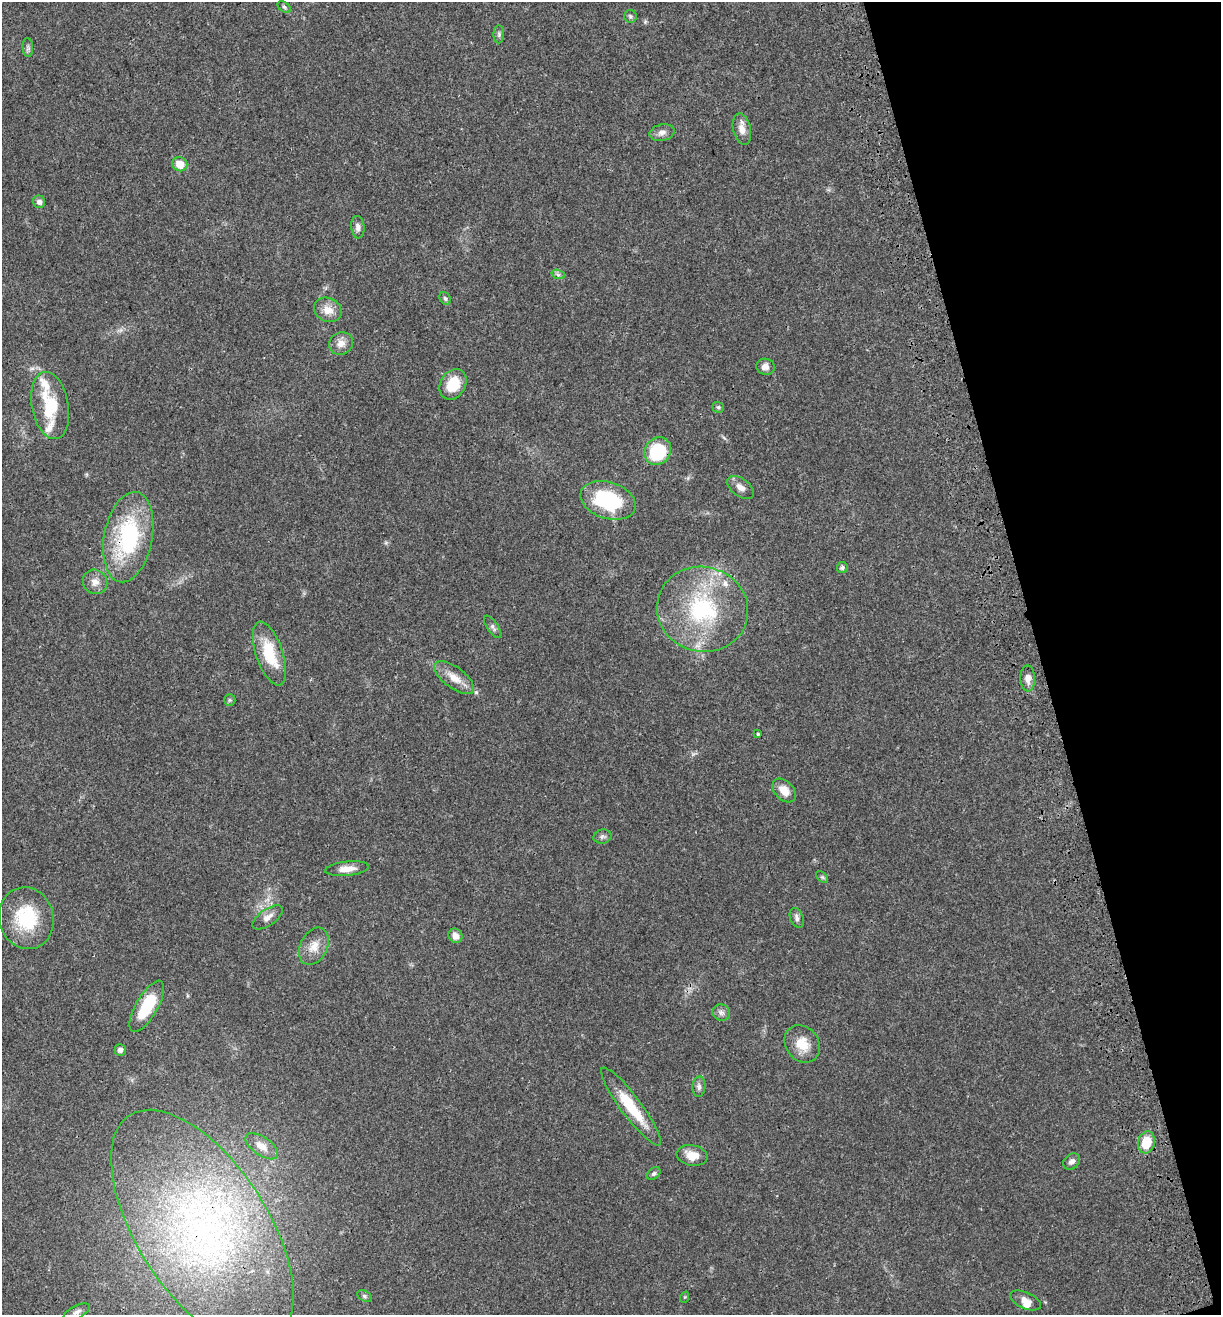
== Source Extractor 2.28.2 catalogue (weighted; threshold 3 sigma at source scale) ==
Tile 12 of 4 x 4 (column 4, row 3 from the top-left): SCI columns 3893-5111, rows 1427-2739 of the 5296 x 5479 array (HDU 1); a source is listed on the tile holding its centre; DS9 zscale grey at full resolution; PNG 1223 x 1317 px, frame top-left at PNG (2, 2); each listed source drawn as its Kron ellipse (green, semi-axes under 4 px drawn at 4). Shown black and unused: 15% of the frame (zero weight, under 3 of 4 exposures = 9% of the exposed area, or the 3 px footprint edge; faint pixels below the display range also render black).
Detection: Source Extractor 2.28.2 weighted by HDU 2 'WHT'; one run over the whole footprint, this tile lists its part. Background 0.0359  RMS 0.0032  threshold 0.0144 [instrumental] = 3 sigma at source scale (4.5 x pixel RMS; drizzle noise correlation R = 1.50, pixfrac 1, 0.0396/0.0396 arcsec/px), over >= 5 px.
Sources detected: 60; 5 inside a brighter listed object's ellipse — not listed separately; the other 55 listed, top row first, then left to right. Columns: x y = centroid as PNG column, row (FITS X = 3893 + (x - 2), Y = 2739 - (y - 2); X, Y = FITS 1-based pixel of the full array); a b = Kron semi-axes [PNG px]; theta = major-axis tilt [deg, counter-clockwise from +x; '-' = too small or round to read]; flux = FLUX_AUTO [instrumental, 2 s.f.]
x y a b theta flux
284 7 7 5 -36 0.55
630 16 6 6 - 0.6
499 34 9 5 88 0.7
28 48 9 5 -86 0.79
742 129 16 8 -77 2.6
662 133 12 8 13 1.7
180 164 8 7 - 4.1
39 202 6 6 - 1.1
358 227 11 6 -84 1.3
558 274 7 4 -20 0.67
445 298 7 5 -58 0.67
328 310 14 11 -24 3.6
341 343 12 11 - 2.5
766 367 9 8 - 1.8
453 384 16 12 59 8.2
50 405 34 18 -79 14
718 407 6 5 - 0.54
658 451 14 12 53 17
741 487 15 9 -36 2.3
608 500 28 18 -18 24
128 537 46 24 79 34
842 567 5 5 - 0.75
95 582 13 11 -43 2.5
702 609 46 42 -15 37
493 627 13 5 -56 0.91
269 654 33 13 -71 12
454 678 23 10 -37 4.4
1028 678 13 7 -89 2.1
230 700 6 5 - 0.5
758 734 4 4 - 0.38
784 790 14 9 -46 3.8
602 837 9 7 11 0.96
347 869 22 7 6 3.3
822 877 7 4 -44 0.54
268 917 17 8 35 2.3
26 918 31 27 -75 17
797 918 10 6 -70 1.1
455 936 7 6 - 2.1
314 946 20 13 64 4.2
147 1006 29 11 60 13
721 1013 9 8 - 1.2
802 1044 20 16 -52 6
120 1050 5 5 - 1.1
699 1087 10 6 88 1.1
631 1106 48 10 -53 12
1146 1142 11 8 74 7.3
262 1146 19 9 -34 3.1
692 1155 15 10 -10 4.3
1072 1161 9 7 41 1.4
654 1174 8 5 39 0.65
202 1228 134 65 -57 140
364 1296 8 5 -28 0.6
685 1297 6 3 70 0.32
1025 1300 16 8 -24 2.3
77 1312 14 6 26 1.3
Overlapping masked pixels (flux is a lower limit): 2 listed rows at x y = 128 537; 202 1228